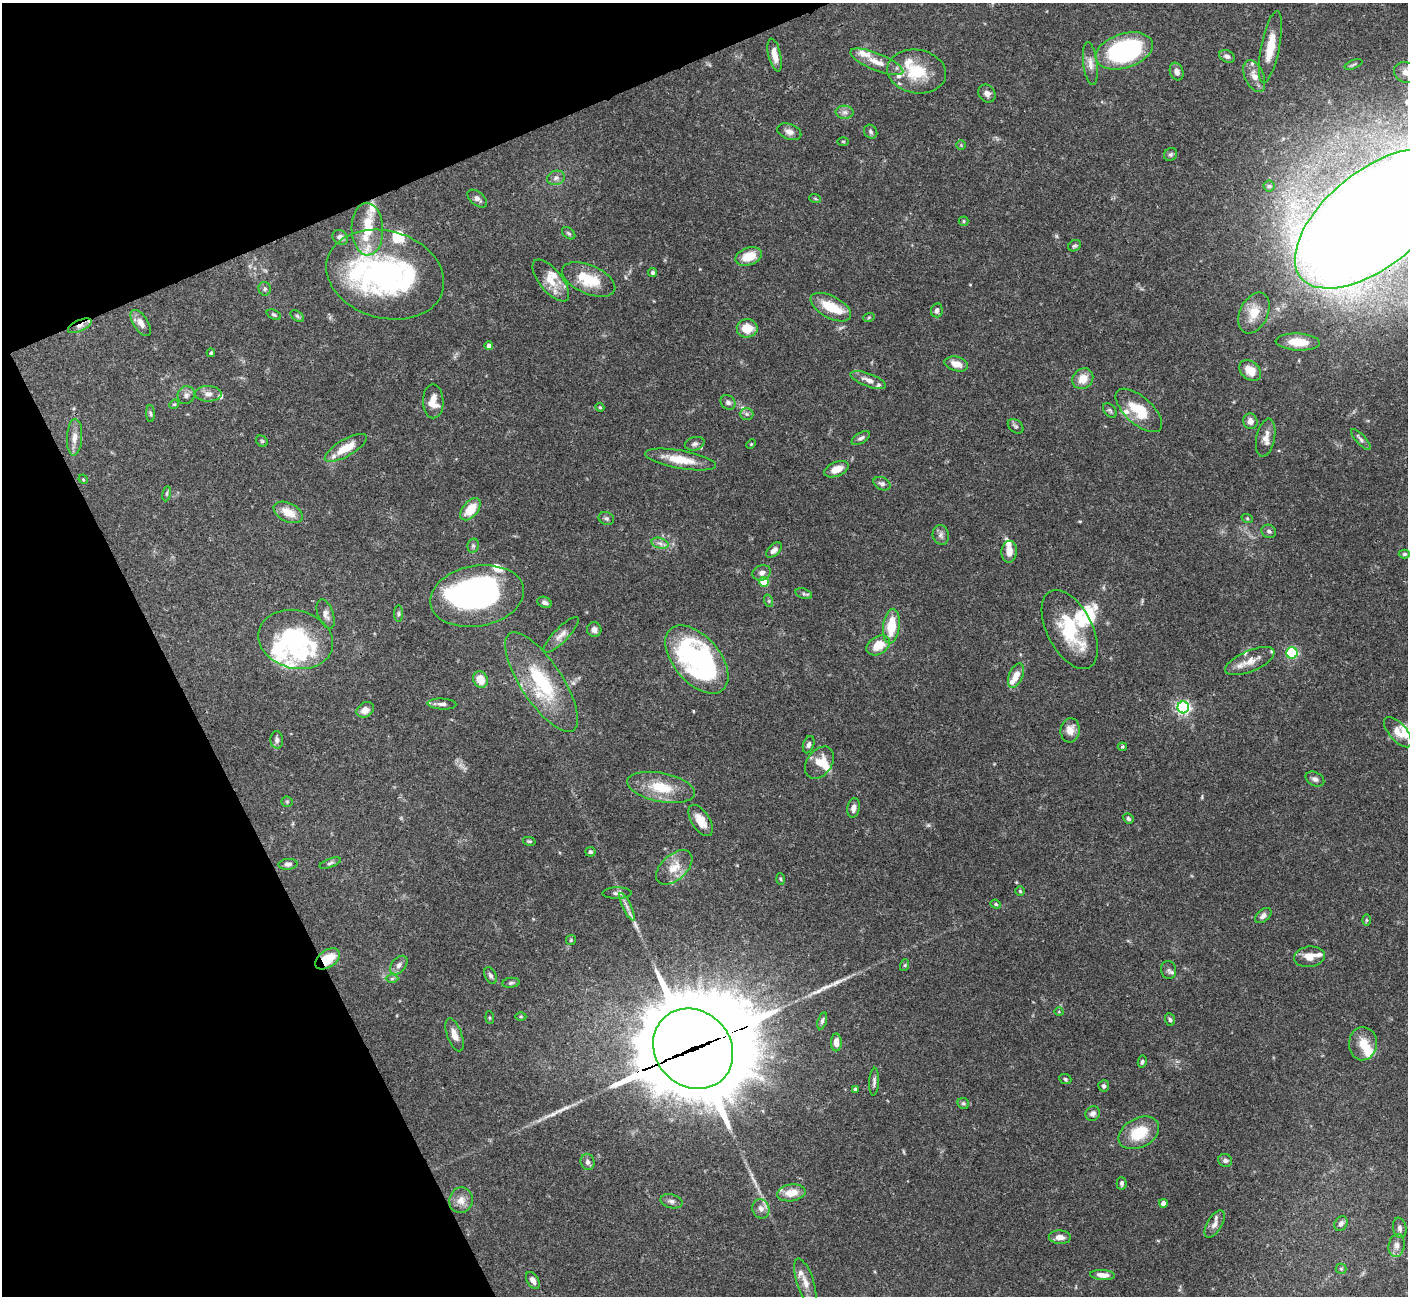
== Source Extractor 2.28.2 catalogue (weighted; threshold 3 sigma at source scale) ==
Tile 5 of 4 x 4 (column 1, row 2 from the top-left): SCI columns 5-1410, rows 2875-4168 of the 5628 x 5617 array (HDU 1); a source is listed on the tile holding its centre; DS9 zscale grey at full resolution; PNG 1410 x 1298 px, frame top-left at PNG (2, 3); each listed source drawn as its Kron ellipse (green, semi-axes under 4 px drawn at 4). Shown black and unused: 21% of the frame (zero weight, under 3 of 4 exposures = <1% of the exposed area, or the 3 px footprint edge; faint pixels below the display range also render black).
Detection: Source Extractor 2.28.2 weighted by HDU 2 'WHT'; one run over the whole footprint, this tile lists its part. Background 0.0665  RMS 0.0031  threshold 0.0139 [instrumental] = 3 sigma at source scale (4.5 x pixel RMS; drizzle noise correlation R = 1.50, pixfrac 1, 0.05/0.05 arcsec/px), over >= 5 px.
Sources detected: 217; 2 too faint to see at this stretch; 4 inside a brighter object's white glare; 4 long thin detections or spike segments (spike, bleed or trail) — neither listed nor drawn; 31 inside a brighter listed object's ellipse — not listed separately; the other 176 listed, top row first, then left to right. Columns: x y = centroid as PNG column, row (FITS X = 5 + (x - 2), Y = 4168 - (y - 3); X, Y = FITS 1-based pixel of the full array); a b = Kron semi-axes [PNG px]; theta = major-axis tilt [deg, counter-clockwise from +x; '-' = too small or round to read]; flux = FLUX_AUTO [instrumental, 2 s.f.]
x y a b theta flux
1270 47 37 9 79 7
1124 51 30 17 17 53
775 55 17 6 -77 3.2
1227 56 8 6 -26 0.99
877 62 28 8 -22 4.4
1090 64 22 7 -83 2.2
1353 64 9 3 21 0.47
917 71 29 21 -9 12
1177 71 9 6 -72 1.4
1406 72 12 10 -22 2
1254 76 17 9 -66 3.2
987 94 9 8 - 1.4
845 112 9 6 -2 1.3
789 132 12 7 -20 1.6
871 132 7 6 - 0.75
843 141 5 3 - 0.32
961 145 5 5 - 0.37
1171 154 7 6 - 0.63
556 178 9 7 18 1.2
1269 186 5 5 - 0.51
815 198 6 3 -20 0.37
477 199 11 6 -40 1.3
1374 219 94 48 39 1500
963 221 5 4 - 0.38
367 229 26 16 -88 8.5
569 233 7 5 -40 0.55
340 237 8 7 - 1.5
1074 246 7 5 29 0.59
749 256 13 8 19 6.2
653 273 4 4 - 0.72
385 275 60 43 -16 71
589 279 28 14 -23 10
551 280 25 11 -51 5.2
265 289 7 6 - 0.79
831 307 22 11 -28 8.4
937 310 7 6 - 0.99
1254 313 22 14 64 5.8
274 315 7 4 -23 0.53
297 316 7 5 -36 0.58
869 317 6 3 20 0.35
141 323 15 7 -57 2.3
80 326 13 5 24 1.6
747 328 10 9 - 5.2
1298 342 22 8 -3 6.1
489 346 4 4 - 1.4
211 353 4 3 - 0.5
956 364 12 7 -15 3.1
1250 370 12 9 -39 4.7
1083 379 11 9 43 4.2
868 380 19 6 -20 2.1
208 394 13 8 0 1.9
186 395 9 8 - 1.3
433 401 17 10 -89 4.2
728 402 8 6 -42 1.1
174 404 5 4 - 0.34
600 407 4 4 - 0.38
1110 410 8 5 -49 0.71
1139 410 29 13 -42 10
151 414 8 4 -88 0.58
747 414 7 6 - 0.83
1250 421 8 7 - 2
1016 426 9 6 -40 0.74
74 437 18 7 87 2.5
861 438 10 5 32 0.88
1266 438 19 9 78 2.8
1361 440 13 4 -47 0.92
262 441 6 5 - 0.48
695 444 10 6 17 0.96
751 444 5 4 - 0.37
346 448 24 8 30 6.7
680 460 36 9 -10 7
837 469 13 7 23 3.6
83 479 5 4 - 0.33
882 484 9 6 -25 1
167 494 7 4 81 0.49
471 509 13 7 50 6.5
288 512 15 9 -26 4.9
606 518 8 6 -24 0.81
1247 518 6 3 -19 0.33
1269 531 7 6 - 0.91
941 535 10 8 -76 1.3
660 543 9 5 -16 1.2
473 546 7 5 77 0.72
774 550 9 5 43 1.4
1009 552 11 7 86 2.8
1404 554 6 4 1 0.52
762 573 9 7 23 1.5
764 582 5 5 - 11
804 594 8 5 -19 0.7
477 596 47 30 11 81
769 601 6 4 -72 0.47
544 602 7 5 -24 0.93
326 614 15 7 -69 2
399 614 8 4 89 0.56
891 626 17 8 83 9.1
1070 629 43 22 -63 18
594 630 7 7 - 1.5
561 635 24 7 46 2.4
296 639 38 29 -15 34
878 645 12 9 31 5.6
1292 653 6 5 - 29
697 659 40 23 -49 65
1250 661 26 10 23 4.4
1016 676 13 7 66 3.7
480 680 8 7 - 4.1
541 682 58 20 -57 24
442 704 14 5 -3 1.4
1183 707 6 6 - 73
365 710 9 7 34 2.6
1070 730 12 9 86 3.1
1398 732 18 8 -49 3
277 740 8 6 -86 1.1
809 745 9 5 72 0.92
1122 747 4 3 - 0.5
819 763 18 12 54 5
1315 779 10 6 -26 1.1
661 787 34 14 -11 10
287 802 6 5 - 0.45
854 808 10 6 80 1.6
1128 819 5 4 - 0.68
701 821 18 9 -57 4.3
529 841 6 3 -13 0.42
590 852 5 5 - 0.59
330 863 11 4 21 0.71
288 864 9 5 3 0.98
674 867 22 12 42 5.3
781 879 6 3 -87 0.35
1020 891 5 4 - 0.41
617 893 14 5 1 1.1
996 904 5 4 - 0.49
627 907 15 4 -64 1.5
1263 916 9 6 40 1.2
1366 920 6 4 -90 0.4
571 940 5 5 - 0.41
1309 957 15 10 7 3.6
328 959 14 8 34 7.3
399 965 11 7 49 1.4
905 965 6 4 71 0.42
1169 970 9 7 -79 1.1
490 976 9 5 -63 0.98
392 979 6 4 1 0.46
511 983 9 5 6 0.65
1059 1012 4 3 - 0.23
521 1016 5 3 - 0.36
490 1018 6 4 -83 0.42
1170 1019 6 5 - 0.62
822 1021 9 4 74 0.71
455 1035 17 7 -70 2.7
836 1042 9 5 90 2.7
1363 1044 16 14 87 4.6
693 1049 42 37 -46 4700
1142 1062 6 4 80 0.57
1065 1079 6 5 - 0.48
874 1082 14 5 86 1
1104 1086 6 5 - 0.75
855 1089 3 3 - 0.57
963 1103 6 5 - 0.58
1093 1113 7 7 - 1.1
1139 1133 22 14 28 9.9
1225 1160 7 6 - 0.93
587 1162 8 7 - 1.1
1122 1183 6 5 - 0.77
791 1193 14 8 9 4.5
461 1200 13 12 - 2.9
671 1201 11 7 -14 1.2
1163 1203 4 4 - 1.8
761 1209 10 8 -69 1.7
1215 1224 15 7 59 1.9
1341 1224 8 6 58 1.1
1400 1228 10 6 -80 1.2
1060 1237 11 6 -3 2.1
1397 1245 12 8 79 1.8
1341 1269 5 5 - 0.42
1103 1275 12 5 -4 2.2
533 1280 9 5 -57 1.8
805 1282 25 8 -72 3.5
Overlapping masked pixels (flux is a lower limit): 5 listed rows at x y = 1374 219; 80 326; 617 893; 328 959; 693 1049
Isophote crosses this tile's border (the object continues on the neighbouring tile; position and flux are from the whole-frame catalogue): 2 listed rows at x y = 1406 72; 1374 219